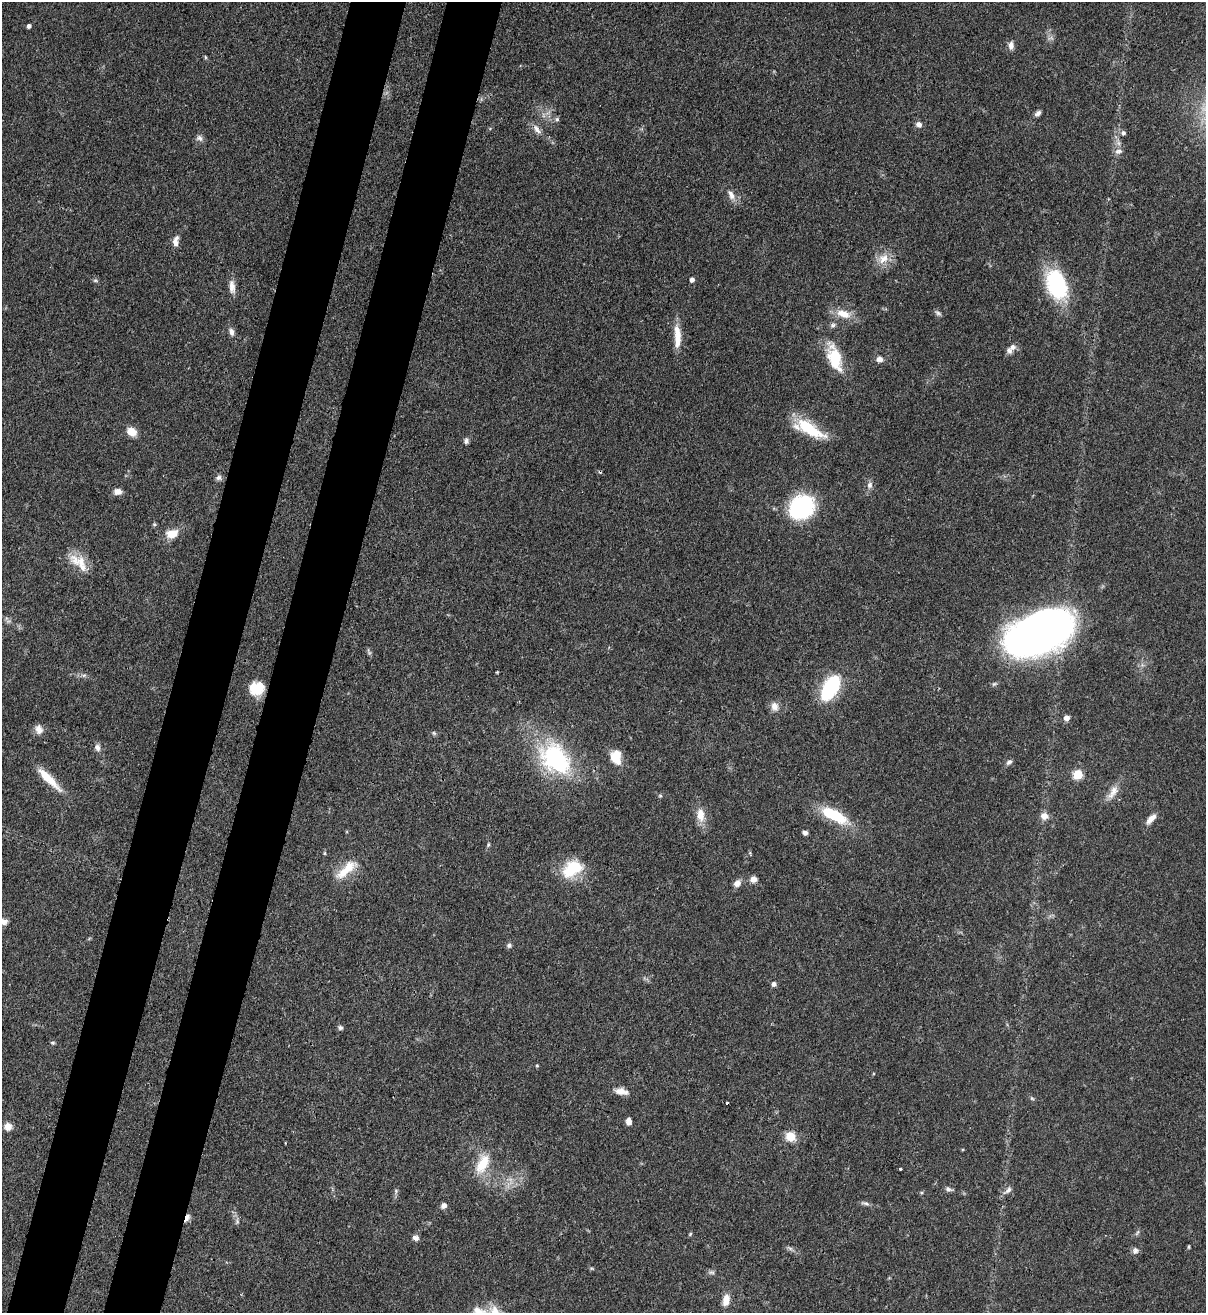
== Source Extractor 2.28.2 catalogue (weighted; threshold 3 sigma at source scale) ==
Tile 7 of 4 x 4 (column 3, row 2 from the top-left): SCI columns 2631-3834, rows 2652-3962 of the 5383 x 5305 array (HDU 1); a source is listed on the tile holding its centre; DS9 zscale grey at full resolution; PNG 1208 x 1315 px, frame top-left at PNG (2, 2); no overlay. Shown black and unused: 9% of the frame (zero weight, under 3 of 4 exposures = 7% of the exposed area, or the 3 px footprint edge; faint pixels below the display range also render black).
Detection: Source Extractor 2.28.2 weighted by HDU 2 'WHT'; one run over the whole footprint, this tile lists its part. Background 0.105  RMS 0.0041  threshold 0.0186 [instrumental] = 3 sigma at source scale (4.5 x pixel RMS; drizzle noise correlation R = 1.50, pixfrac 1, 0.05/0.05 arcsec/px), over >= 5 px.
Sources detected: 94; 3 cosmic-ray / hot-pixel residue — not listed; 1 inside a brighter listed object's ellipse — not listed separately; the other 90 listed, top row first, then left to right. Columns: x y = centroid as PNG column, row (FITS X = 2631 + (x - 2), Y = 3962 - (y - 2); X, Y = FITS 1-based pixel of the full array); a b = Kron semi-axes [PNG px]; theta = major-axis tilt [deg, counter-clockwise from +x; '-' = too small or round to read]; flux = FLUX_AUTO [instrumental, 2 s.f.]
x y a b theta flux
29 26 4 4 - 1.3
1050 38 10 4 18 1
1011 45 11 7 87 2.1
205 57 6 3 -71 0.51
1038 113 8 5 39 1.4
557 119 6 6 - 0.79
919 124 7 6 - 1.9
537 129 14 7 -56 2.5
1123 133 6 6 - 1
199 138 10 7 -46 1.5
1119 151 11 7 15 1.9
731 195 15 7 -60 2.9
176 241 13 7 78 2.7
883 259 17 11 46 5.4
692 279 5 4 - 1.8
95 280 6 5 - 0.71
1056 284 36 22 -68 33
232 287 19 8 -85 3.3
938 313 9 5 -30 1
843 314 21 11 -18 6.6
833 325 8 6 32 1.2
231 332 10 7 -75 1.9
677 337 32 8 -89 7.1
1012 347 9 7 38 1.9
835 358 31 14 -71 17
879 359 9 7 -5 2
810 429 38 13 -31 17
132 432 11 8 -34 4.9
466 441 8 5 -90 1.1
219 478 8 7 - 1.3
870 485 9 7 75 1.7
117 491 9 7 -7 2.6
802 507 20 17 41 60
172 534 8 6 16 9.7
78 562 30 14 -40 8.5
1039 633 62 34 23 240
369 652 10 4 -65 0.8
84 675 7 4 18 0.81
256 688 15 13 11 11
830 688 22 11 59 41
774 706 12 10 -81 2.9
1067 718 6 6 - 2.4
39 729 12 9 -73 2.8
434 733 6 5 - 0.68
97 747 10 7 -66 1.8
616 757 16 12 -81 7.3
554 759 32 22 -46 56
1009 762 8 6 40 1.2
1078 775 5 5 - 18
48 779 37 8 -44 9.8
1113 792 23 9 55 4.5
660 796 6 4 0 0.52
701 815 19 10 -85 5.3
834 815 33 11 -27 20
1044 816 10 9 - 3.1
1151 819 14 7 44 3.2
805 833 5 5 - 1.4
488 845 5 4 - 0.53
324 853 5 3 - 0.46
346 869 34 11 42 8.8
572 869 27 18 32 16
753 879 8 8 - 2.1
737 883 10 8 30 2.3
3 922 10 8 -1 2.1
509 945 7 6 - 1
774 984 5 5 - 1.6
340 1027 6 5 - 1
53 1043 6 5 - 0.62
537 1065 4 3 - 0.53
621 1091 15 7 -11 3.9
1032 1098 6 5 - 0.67
629 1121 7 5 -86 2.4
8 1126 9 9 - 3.2
790 1136 10 9 - 7.1
482 1164 28 14 64 11
900 1169 3 3 - 0.69
949 1189 10 5 -13 1.2
1008 1190 14 6 42 1.8
396 1191 6 4 -50 0.62
865 1203 13 5 -13 1.2
444 1205 7 6 - 1.8
187 1218 11 5 64 1.7
237 1221 8 6 90 1
690 1234 6 4 46 0.47
415 1238 8 6 -19 1.6
1189 1247 6 3 82 0.45
790 1248 7 5 -30 1
1135 1250 9 7 -71 1.4
712 1272 8 6 -1 1
726 1300 13 7 82 4.8
Overlapping masked pixels (flux is a lower limit): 2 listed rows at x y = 1039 633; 187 1218
Isophote crosses this tile's border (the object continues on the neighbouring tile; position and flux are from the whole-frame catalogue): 1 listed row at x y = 3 922